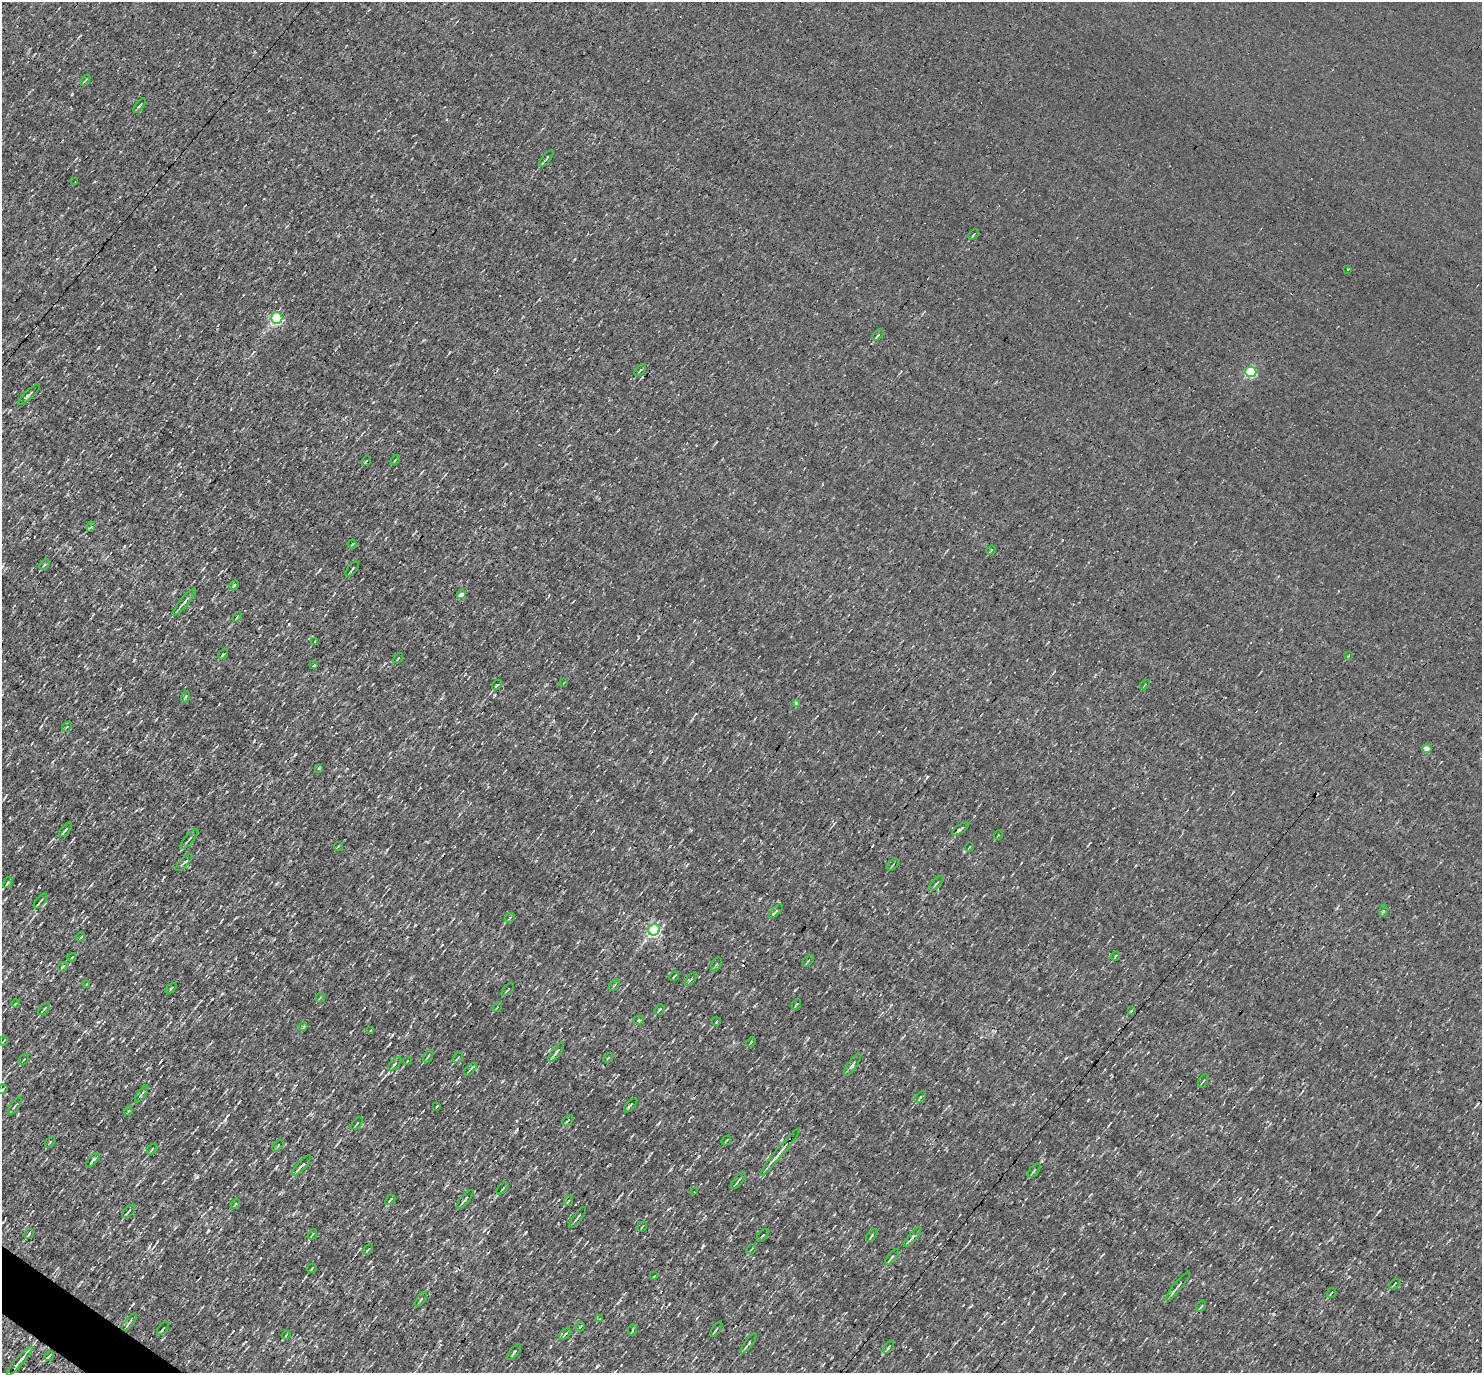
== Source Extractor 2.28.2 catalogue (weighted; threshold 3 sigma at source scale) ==
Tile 7 of 4 x 4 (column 3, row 2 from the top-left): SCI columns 2961-4440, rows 2891-4261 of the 5920 x 5922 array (HDU 1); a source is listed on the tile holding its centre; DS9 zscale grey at full resolution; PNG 1484 x 1375 px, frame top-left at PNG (2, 2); each listed source drawn as its Kron ellipse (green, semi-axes under 4 px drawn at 4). Shown black and unused: <1% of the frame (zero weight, under 3 of 4 exposures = <1% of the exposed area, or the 3 px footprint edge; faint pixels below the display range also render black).
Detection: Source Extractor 2.28.2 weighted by HDU 2 'WHT'; one run over the whole footprint, this tile lists its part. Background 0.00285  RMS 0.048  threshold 0.216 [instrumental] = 3 sigma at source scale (4.5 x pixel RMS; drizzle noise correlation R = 1.50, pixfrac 1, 0.05/0.05 arcsec/px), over >= 5 px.
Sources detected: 144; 4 cosmic-ray / hot-pixel residue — neither listed nor drawn; the other 140 listed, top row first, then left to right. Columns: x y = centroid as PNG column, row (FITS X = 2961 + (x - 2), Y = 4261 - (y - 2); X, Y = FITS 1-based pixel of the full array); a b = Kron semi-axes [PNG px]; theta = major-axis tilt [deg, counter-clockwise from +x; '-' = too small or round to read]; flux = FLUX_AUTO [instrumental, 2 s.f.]
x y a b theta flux
85 80 6 3 52 5.6
140 106 9 2 54 6.9
546 158 10 3 52 11
75 182 3 2 - 5.9
974 234 6 2 50 4.4
1348 270 3 2 - 5.9
277 318 6 5 - 480
878 335 7 2 43 7.5
640 370 7 3 48 6
1251 372 5 5 - 460
29 394 14 3 43 8.8
395 460 6 3 46 4.9
366 461 5 2 - 6.4
91 527 5 4 - 8.6
352 544 5 3 - 4.8
991 550 5 3 - 6.3
45 564 5 3 - 6.3
352 569 9 2 52 6.6
234 585 5 3 - 5.3
461 594 5 4 - 28
184 602 17 3 50 18
237 617 5 3 - 5.2
315 641 3 2 - 3.2
223 654 6 3 53 5.5
1348 656 4 2 - 3.2
398 658 5 3 - 3.8
314 665 4 3 - 25
563 683 3 2 - 3.8
497 685 6 3 48 9.2
1145 685 5 3 - 4.9
185 697 5 3 - 4.7
796 704 3 3 - 30
67 727 5 2 - 4.2
1427 749 4 4 - 55
319 768 4 3 - 3.8
960 829 9 4 34 11
65 830 8 2 50 9.1
998 835 4 3 - 3.3
189 839 13 3 49 11
338 846 4 2 - 4.4
969 847 4 2 - 3.8
184 863 11 3 45 8.6
893 864 7 2 50 4.7
8 882 6 3 59 6.9
936 883 9 2 45 7
40 901 9 2 50 12
776 911 8 3 45 7.9
1384 911 6 4 88 5.8
510 918 5 3 - 5.4
654 930 6 5 - 770
81 937 5 2 - 3.4
1115 956 5 3 - 4.3
72 957 4 3 - 3.6
808 961 7 2 45 4.8
716 964 8 4 62 8
63 967 5 3 - 6.4
674 976 5 2 - 6.4
691 979 8 3 49 8.1
87 984 3 2 - 3.3
614 985 6 2 46 5.2
171 988 6 3 39 4.9
508 990 8 2 45 4.4
321 997 5 3 - 5.1
16 1003 4 2 - 4.8
796 1004 6 3 56 5
497 1007 5 3 - 4.1
44 1009 7 3 45 5.9
659 1009 5 3 - 6.2
1132 1011 3 3 - 42
639 1020 5 3 - 5.8
716 1022 4 2 - 6.8
303 1027 4 3 - 19
371 1031 3 2 - 8.5
3 1041 5 2 - 4.2
751 1042 5 3 - 3.8
556 1052 11 4 53 14
428 1056 7 2 56 5.5
458 1058 6 3 44 5.8
608 1058 5 3 - 4.7
24 1059 6 2 55 4
407 1061 4 3 - 3.7
395 1064 8 3 46 12
852 1064 13 4 55 16
470 1069 8 3 46 6.7
1203 1081 7 2 59 6
3 1089 5 2 - 4.4
142 1094 10 3 55 7.9
920 1097 7 2 46 6.1
631 1105 9 2 49 8.5
15 1106 10 2 55 7.2
437 1106 3 2 - 3.5
128 1111 4 3 - 4.4
568 1120 6 3 45 4.9
357 1124 7 2 52 6.2
726 1140 5 2 - 5.2
50 1142 6 3 54 5.2
278 1146 6 2 45 4.5
152 1149 6 3 53 5.5
780 1152 30 3 50 37
93 1160 9 3 51 11
301 1166 13 3 48 18
1034 1171 8 3 49 9.3
738 1181 10 2 52 9.1
503 1188 7 3 46 6.3
694 1192 2 2 - 3.4
465 1199 11 3 51 9.1
390 1200 6 3 46 6.5
568 1201 5 3 - 4.3
235 1204 6 3 53 5.2
129 1211 8 3 46 7
577 1218 13 2 52 8.1
642 1227 5 2 - 3.9
29 1234 5 3 - 8.7
312 1234 6 2 55 4.5
763 1235 7 3 45 5.9
872 1235 7 2 52 7
912 1237 12 4 49 19
751 1249 5 3 - 4.5
368 1250 6 2 44 4.3
892 1257 9 4 49 11
312 1268 5 2 - 4.8
654 1276 3 2 - 4.6
1394 1284 6 2 47 4.3
1178 1286 19 3 50 18
1331 1293 5 2 - 3.6
421 1299 8 3 56 6.5
1201 1306 6 2 55 4.8
600 1318 4 2 - 2.8
130 1322 10 3 53 10
580 1327 5 2 - 5.2
163 1328 7 2 49 5.9
716 1329 9 2 55 5.1
632 1330 6 3 81 5.2
565 1334 7 4 45 7
286 1335 4 2 - 4.1
748 1343 12 3 53 11
888 1347 7 2 50 5.8
514 1352 9 2 51 7
49 1356 5 3 - 4.8
20 1361 19 3 49 33
Unlisted compact peaks at least as high as the median listed source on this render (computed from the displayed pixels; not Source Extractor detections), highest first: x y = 415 925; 289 624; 98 1022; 98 348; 196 1177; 1066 1058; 526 1232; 295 754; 164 877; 392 1035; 502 1081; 1088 1100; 795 990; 228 1115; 208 1231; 387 850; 494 696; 618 1303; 239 1102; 276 1168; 670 1170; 770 1312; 971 1306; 65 600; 320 569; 134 660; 1349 1277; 575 259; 276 884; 91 885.